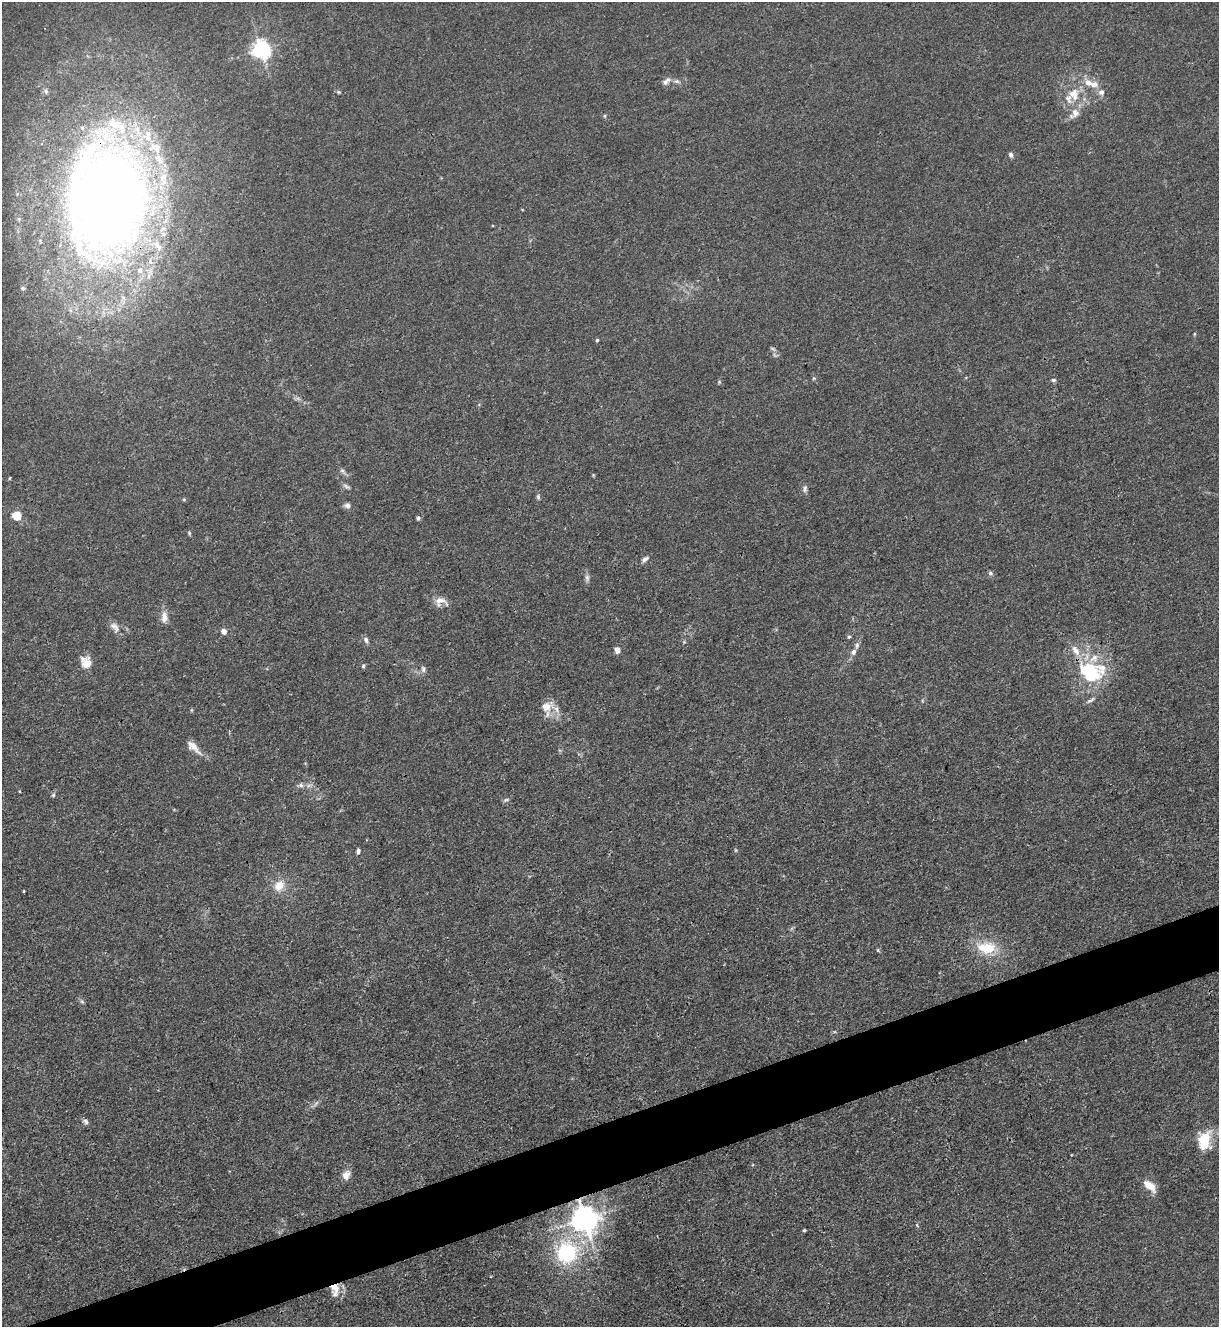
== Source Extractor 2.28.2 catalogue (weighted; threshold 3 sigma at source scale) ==
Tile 7 of 4 x 4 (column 3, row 2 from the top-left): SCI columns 2582-3798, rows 2653-3977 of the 5287 x 5305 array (HDU 1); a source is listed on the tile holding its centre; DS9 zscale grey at full resolution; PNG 1221 x 1329 px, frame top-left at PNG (2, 2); no overlay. Shown black and unused: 4% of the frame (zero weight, under 3 of 4 exposures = <1% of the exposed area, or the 3 px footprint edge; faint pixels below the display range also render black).
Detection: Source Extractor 2.28.2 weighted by HDU 2 'WHT'; one run over the whole footprint, this tile lists its part. Background 0.0313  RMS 0.0027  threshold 0.0121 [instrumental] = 3 sigma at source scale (4.5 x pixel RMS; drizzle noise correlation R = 1.50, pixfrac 1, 0.05/0.05 arcsec/px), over >= 5 px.
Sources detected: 82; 4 too faint to see at this stretch — not listed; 11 inside a brighter listed object's ellipse — not listed separately; the other 67 listed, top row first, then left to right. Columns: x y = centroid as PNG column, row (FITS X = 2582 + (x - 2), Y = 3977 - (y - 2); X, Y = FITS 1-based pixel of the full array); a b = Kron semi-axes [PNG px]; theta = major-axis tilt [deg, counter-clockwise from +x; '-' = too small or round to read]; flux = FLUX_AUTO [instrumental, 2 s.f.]
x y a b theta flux
261 49 7 6 - 130
666 81 13 7 43 1.3
676 81 9 6 -3 0.87
1094 84 12 9 -7 2.1
46 91 8 6 -68 0.69
339 92 5 5 - 0.35
1101 92 9 8 - 1.2
1073 93 20 10 27 3.8
1075 113 14 11 69 2.5
605 116 6 4 -90 0.32
1011 155 7 5 -70 0.75
109 198 98 65 85 380
23 288 7 5 -21 0.49
1194 334 5 3 - 0.26
597 340 4 4 - 0.42
814 378 6 3 18 0.31
1053 380 6 5 - 0.49
719 382 5 5 - 0.35
343 471 11 5 -42 0.79
9 478 5 3 - 0.27
346 486 11 5 -37 0.76
805 489 9 6 78 0.83
538 497 7 5 79 0.53
184 499 6 4 1 0.34
347 505 8 7 - 0.94
17 515 5 5 - 13
418 518 5 5 - 0.56
189 533 6 4 -47 0.36
645 559 10 5 37 0.97
990 573 6 5 - 0.59
587 578 11 6 -85 0.94
440 600 22 9 -19 2.6
164 617 16 8 -89 2.2
115 627 16 9 -53 1.8
224 631 6 6 - 1.5
849 637 5 4 - 0.37
366 640 8 6 -66 0.92
684 642 4 4 - 0.31
617 650 7 7 - 1.3
1075 650 17 9 -57 3.2
853 652 8 6 67 1.1
86 662 14 12 -64 3.5
363 666 6 5 - 0.45
423 669 10 6 -82 0.82
1091 672 23 16 -32 18
1091 700 12 4 28 0.82
547 706 17 12 21 3.9
191 710 6 4 -71 0.27
193 747 24 9 -43 2.7
301 785 9 6 8 0.92
53 795 5 5 - 0.45
506 800 9 4 12 0.51
736 850 5 3 - 0.29
358 851 8 4 83 0.65
279 885 12 10 58 4.3
24 891 3 2 - 0.26
986 948 27 16 -6 9
878 950 6 4 -61 0.32
82 1001 7 4 -43 0.48
86 1121 8 6 -52 0.74
1204 1141 23 16 85 8.3
346 1175 13 10 65 1.9
1150 1186 16 8 -42 3.7
585 1219 8 8 - 340
804 1230 4 3 - 0.31
567 1253 29 26 76 24
335 1287 17 12 -80 4.1
Overlapping masked pixels (flux is a lower limit): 3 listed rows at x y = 109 198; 585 1219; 335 1287
Isophote crosses this tile's border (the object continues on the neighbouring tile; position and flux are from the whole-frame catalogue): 1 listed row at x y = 109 198